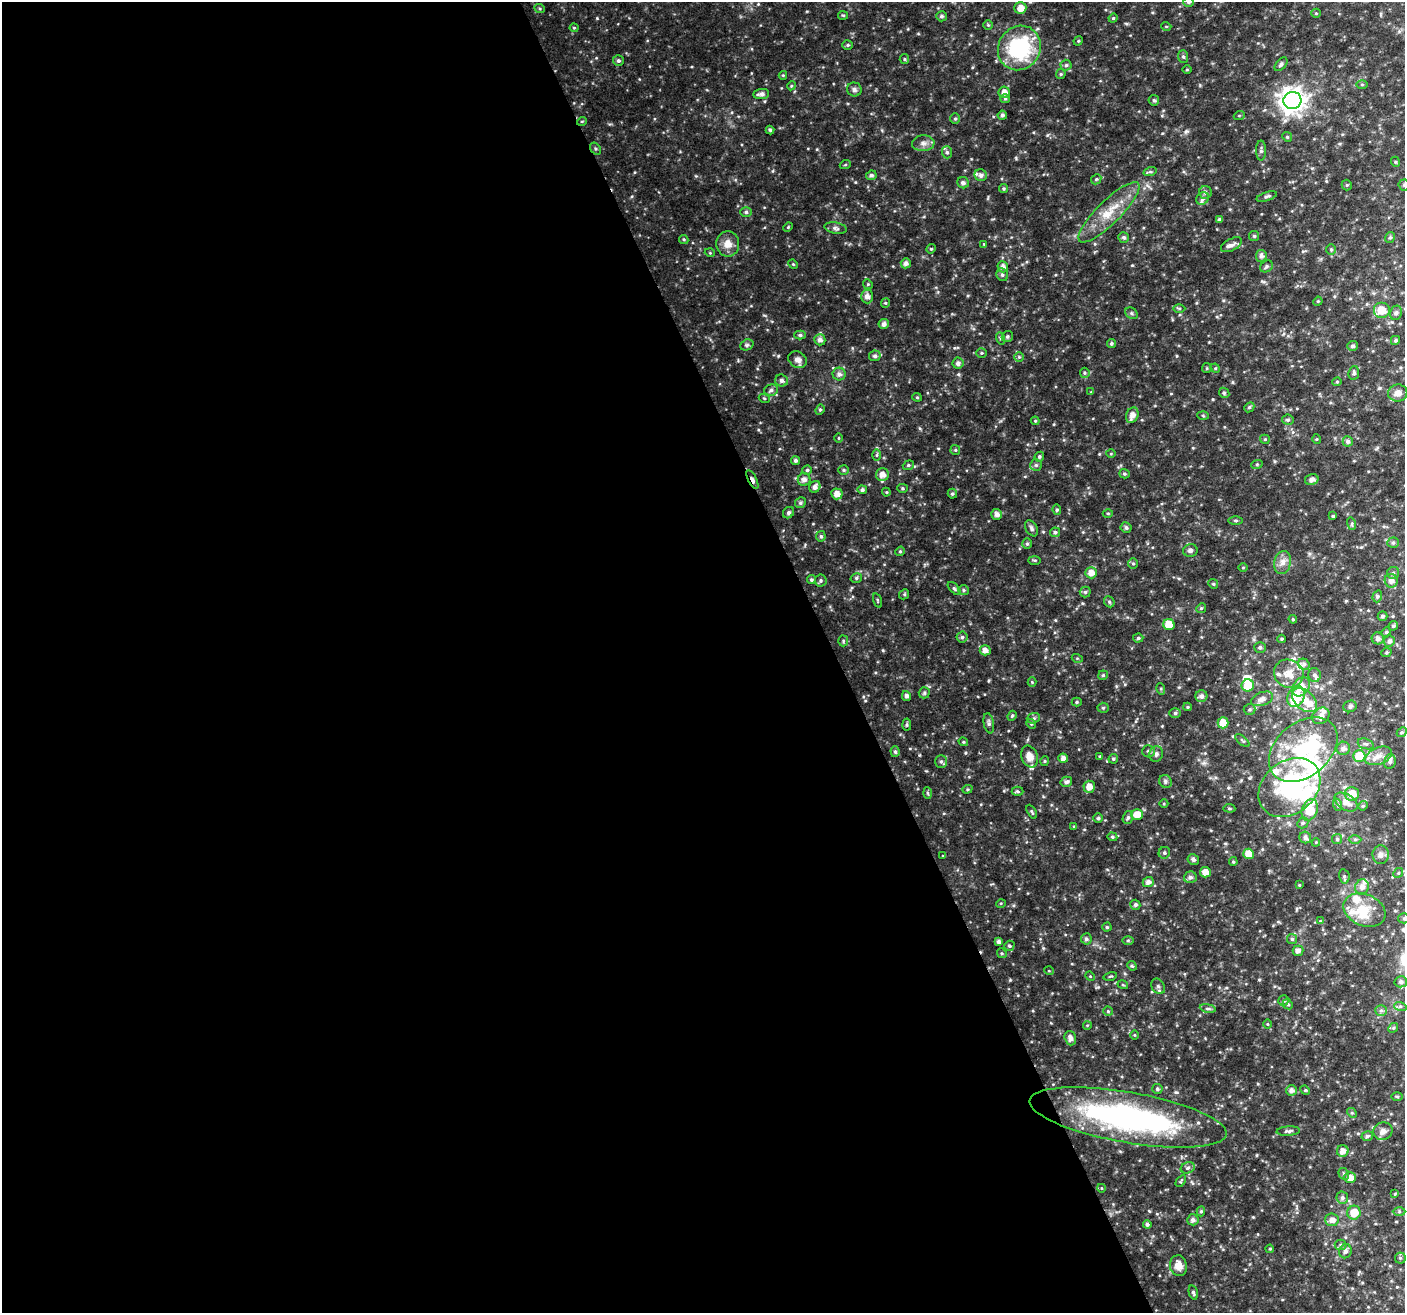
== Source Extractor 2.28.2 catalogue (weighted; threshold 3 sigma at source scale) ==
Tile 9 of 4 x 4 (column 1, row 3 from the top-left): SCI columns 3-1405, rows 1453-2763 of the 5614 x 5469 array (HDU 1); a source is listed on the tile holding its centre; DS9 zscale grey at full resolution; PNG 1407 x 1315 px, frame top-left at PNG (2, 2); each listed source drawn as its Kron ellipse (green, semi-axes under 4 px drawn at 4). Shown black and unused: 59% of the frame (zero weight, under 2 of 3 exposures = <1% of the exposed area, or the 3 px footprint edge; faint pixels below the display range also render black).
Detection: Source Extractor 2.28.2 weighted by HDU 2 'WHT'; one run over the whole footprint, this tile lists its part. Background 0.05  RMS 0.0093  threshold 0.0418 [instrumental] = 3 sigma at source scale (4.5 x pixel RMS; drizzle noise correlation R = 1.50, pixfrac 1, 0.0396/0.0396 arcsec/px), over >= 5 px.
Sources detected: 354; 5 inside a brighter object's white glare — neither listed nor drawn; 17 inside a brighter listed object's ellipse — not listed separately; the other 332 listed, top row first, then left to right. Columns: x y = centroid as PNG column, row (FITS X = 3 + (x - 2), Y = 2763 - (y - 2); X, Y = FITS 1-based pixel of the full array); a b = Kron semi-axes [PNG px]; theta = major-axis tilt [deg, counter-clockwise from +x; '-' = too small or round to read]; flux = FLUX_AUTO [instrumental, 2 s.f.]
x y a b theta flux
1189 2 5 5 - 1.7
1020 8 6 6 - 7.9
540 9 5 3 - 1
1316 13 5 4 - 1
843 15 5 4 - 1.1
942 16 5 5 - 2
1113 18 4 4 - 1
988 25 5 5 - 1.1
1166 26 5 3 - 0.75
574 28 4 4 - 0.99
1078 41 5 4 - 0.91
848 45 5 5 - 1.4
1019 48 23 21 56 82
1183 57 6 5 - 1.9
904 59 5 4 - 1.1
618 60 5 5 - 2.1
1281 64 8 5 49 2.1
1066 65 5 5 - 1.6
1187 70 5 3 - 0.77
1061 74 5 4 - 1.2
783 75 4 4 - 0.86
1362 84 6 4 0 1.1
791 86 4 3 - 0.95
854 89 7 7 - 2.7
1004 92 5 5 - 5.8
761 94 8 5 7 3.7
1005 99 5 4 - 1.3
1154 100 5 5 - 1.7
1292 100 9 8 - 780
1002 115 4 4 - 2.2
1239 116 5 3 - 0.97
955 119 5 5 - 1.4
582 121 5 3 - 0.79
770 130 4 4 - 1.3
1287 137 5 4 - 1.3
923 143 11 8 4 4.6
595 149 6 5 - 1.4
1261 150 10 5 89 2.3
947 152 6 5 - 1.9
1396 162 5 3 - 0.94
845 165 5 3 - 0.92
1150 172 7 4 18 1.4
871 175 5 4 - 2.2
981 175 6 6 - 3.1
1096 179 5 4 - 1.3
963 183 6 5 - 2.5
1347 185 5 5 - 1.1
1404 185 5 5 - 1.4
1004 188 4 4 - 1.4
1205 192 6 6 - 2.5
1267 196 10 4 19 2.1
1202 198 7 5 46 2.7
746 212 6 5 - 1.9
1109 212 41 11 45 25
1219 219 4 4 - 1.9
788 227 5 4 - 0.98
836 228 11 5 -10 2.7
1254 236 5 5 - 1.4
1123 237 5 5 - 2
1390 237 6 4 55 1.7
684 239 5 4 - 1.1
728 244 13 11 -87 9
984 244 3 3 - 0.67
1231 245 11 6 27 3.7
931 249 5 4 - 1.2
1331 249 5 5 - 1.3
710 253 5 3 - 0.78
1261 256 6 5 - 3.3
906 263 5 5 - 3.3
793 264 5 4 - 1
1266 266 7 5 38 1.6
1003 267 6 5 - 4.4
1002 275 6 5 - 2.1
868 284 5 4 - 1.2
867 296 7 6 - 4.5
1318 301 5 3 - 0.85
885 303 5 4 - 1
1179 308 6 4 -1 1.2
1381 310 8 8 - 14
1131 313 6 5 - 1.6
1396 313 7 6 - 2.3
884 324 5 5 - 3.6
800 335 6 4 -1 1.7
1007 337 6 5 - 1.8
1000 338 6 4 -70 1.2
820 340 5 5 - 4
1395 340 4 4 - 1.6
1111 343 4 4 - 1.6
747 345 7 5 20 1.9
1353 346 5 5 - 2.2
982 353 5 4 - 1.2
875 356 6 5 - 2.4
1019 357 5 5 - 1.3
798 360 10 8 -33 5.4
958 363 5 5 - 3
1207 368 5 4 - 1.1
1215 368 5 4 - 0.92
1085 373 5 4 - 1.2
1354 373 7 5 83 2.3
839 374 6 6 - 3.5
782 380 6 6 - 3.1
1337 382 4 4 - 0.95
771 390 7 5 16 2.6
1091 392 4 4 - 0.73
1224 393 6 4 -46 1.2
1398 393 9 8 - 6.5
917 397 4 4 - 1.1
764 398 5 3 - 0.98
1249 407 5 4 - 1.4
820 410 5 4 - 1.4
1132 415 8 6 68 6.2
1203 416 6 4 -3 1
1288 420 5 5 - 1.7
1035 421 4 4 - 0.98
838 438 5 3 - 0.76
1265 439 5 4 - 1.1
1316 439 5 3 - 0.82
1348 441 5 5 - 3.1
955 450 5 4 - 1.3
1111 454 5 3 - 0.78
877 455 6 4 89 1.2
1039 457 5 4 - 1.8
796 460 4 4 - 2.3
1257 464 6 3 18 1.1
908 465 6 4 21 1.3
1036 465 6 6 - 1.9
807 470 4 4 - 1.3
844 470 5 4 - 1.3
1124 474 5 4 - 1.4
882 475 6 6 - 6.4
804 479 6 6 - 4.2
1312 479 7 5 15 3.1
752 480 10 4 -63 5.7
815 487 6 5 - 3.5
902 488 5 4 - 1.2
862 490 4 4 - 2.2
886 492 4 4 - 0.85
837 494 6 5 - 6.3
952 494 5 4 - 1.4
800 503 6 5 - 1.8
1057 510 5 4 - 1.4
788 513 6 5 - 2.3
1108 513 5 3 - 0.83
997 514 5 5 - 4.1
1333 516 4 4 - 1
1236 520 7 3 -1 1.2
1352 524 6 4 -73 1.3
1031 528 9 5 -60 2.7
1126 528 5 5 - 2.3
1055 532 5 4 - 1.9
821 536 5 4 - 1.7
1393 543 6 5 - 1.5
1027 544 5 4 - 1.5
1190 550 7 6 - 2.2
900 551 5 4 - 1.3
1035 560 6 3 0 1
1283 562 11 8 77 5.8
1133 563 5 5 - 1.4
1243 568 5 3 - 0.7
1091 573 6 6 - 7.3
1393 573 6 6 - 1.9
856 578 6 4 16 1.5
811 580 4 4 - 1.5
821 580 6 6 - 1.8
1391 581 7 6 - 4.6
1213 584 5 4 - 1.1
954 588 8 4 -47 1.6
963 590 5 5 - 1.5
1085 592 5 5 - 1.7
904 594 5 4 - 1.2
1377 596 6 4 71 1.4
877 600 7 3 -71 1.1
1109 602 6 5 - 1.3
1201 608 5 4 - 1.1
1382 616 5 4 - 1.9
1293 619 4 3 - 0.99
1169 625 5 5 - 15
1393 626 5 4 - 1.7
1386 632 5 4 - 1.1
962 637 5 5 - 1.5
1138 638 5 4 - 1.5
1378 638 6 6 - 3.2
1281 639 4 4 - 0.98
843 641 5 5 - 1.2
1389 641 6 5 - 2.9
1260 647 6 5 - 1.8
985 650 5 5 - 4.8
1386 653 5 4 - 1.2
1077 658 5 3 - 0.91
1304 664 6 5 - 2.1
1289 674 15 13 -27 13
1103 675 5 4 - 1.2
1314 675 7 6 - 2.5
1032 682 4 4 - 0.92
1248 685 6 6 - 20
1301 687 10 8 52 12
1161 689 6 3 -72 1.1
924 693 5 5 - 1.4
906 696 5 4 - 2.5
1201 696 6 6 - 3.3
1296 697 11 8 66 19
1262 699 11 6 20 5.1
1304 700 14 9 -42 11
1077 702 5 4 - 1.3
1350 706 7 5 21 2.5
1187 707 4 4 - 1
1103 708 5 5 - 1.2
1250 709 6 5 - 1.6
1175 713 6 5 - 1.8
1012 716 5 4 - 1.1
1321 716 9 7 41 5.5
1033 718 7 5 20 1.7
989 723 10 5 -79 2.2
1223 723 5 5 - 14
1031 724 5 4 - 1.1
907 725 6 4 -86 1.2
1402 732 5 4 - 1.5
1242 741 8 3 -40 1.2
963 742 5 4 - 1
1366 744 8 5 -18 2.2
1343 748 7 6 - 3.8
1303 749 39 27 40 67
1148 751 6 6 - 2.3
895 752 5 4 - 1.6
1156 754 8 6 78 2.9
1030 756 11 8 -69 8.6
1100 756 4 3 - 1.1
1359 756 6 6 - 29
1378 756 14 8 22 7.1
1063 758 5 4 - 4.1
1113 759 5 4 - 1.4
941 761 6 5 - 1.9
1045 761 5 4 - 1.1
1390 761 7 5 76 2.8
1165 781 7 6 - 2.1
1066 782 6 5 - 2.5
1089 787 6 5 - 7.6
1289 787 34 26 40 110
967 789 5 4 - 1.1
1017 791 6 4 -2 1.5
927 793 6 4 -87 1.1
1352 794 7 7 - 14
1346 802 13 7 -32 8.1
1164 804 4 3 - 0.77
1338 805 6 4 -72 1.4
1363 806 5 4 - 1.2
1229 808 6 4 -6 1.1
1310 810 11 7 70 29
1032 812 7 3 -60 1
1137 815 6 5 - 11
1128 817 7 5 73 2
1098 818 5 5 - 1.5
1303 823 6 5 - 1.5
1074 826 3 3 - 0.96
1112 837 5 4 - 1.3
1305 837 6 6 - 3.1
1337 839 5 5 - 1.5
1355 839 6 4 1 1.4
1316 842 4 3 - 0.79
1164 853 6 5 - 1.8
1249 854 5 5 - 13
1381 855 9 8 - 4.1
943 856 3 3 - 0.67
1193 860 6 5 - 2.3
1233 862 4 4 - 1.1
1205 872 5 5 - 7.1
1398 873 5 4 - 1.2
1344 876 7 5 -79 1.5
1190 877 6 5 - 3
1148 882 5 5 - 3.9
1299 885 4 3 - 0.67
1362 887 7 7 - 4.2
1001 903 5 3 - 0.87
1135 905 5 5 - 2.4
1364 910 22 15 -23 19
1404 918 5 5 - 1.5
1320 921 4 3 - 0.74
1107 927 4 4 - 1.3
1086 939 6 5 - 2.3
1292 939 5 5 - 1.4
1128 940 6 4 0 1.2
999 942 4 4 - 3
1009 946 5 5 - 1.7
1298 951 5 5 - 3.3
1002 953 5 4 - 1.2
1132 966 5 4 - 1
1049 971 5 3 - 0.77
1090 976 5 4 - 0.88
1110 976 7 2 13 0.89
1401 982 6 5 - 2.5
1123 985 5 3 - 0.78
1158 986 8 6 -60 2.5
1284 1000 5 5 - 1.9
1288 1004 5 4 - 1.5
1400 1006 6 4 -17 1.5
1208 1008 8 4 -8 1.7
1381 1010 6 5 - 2
1108 1011 5 5 - 1
1267 1024 5 3 - 0.79
1087 1025 4 3 - 0.68
1393 1028 5 4 - 1.2
1134 1035 5 3 - 0.79
1070 1038 7 5 -73 4.5
1157 1089 5 5 - 1.7
1291 1090 5 5 - 3.8
1305 1090 5 4 - 0.97
1397 1096 6 4 -1 1.1
1352 1113 5 4 - 1.2
1128 1117 100 25 -10 240
1288 1131 11 4 4 2.4
1383 1131 9 8 - 4.4
1367 1136 6 4 15 1.7
1343 1151 6 6 - 5.7
1188 1168 7 5 22 2.1
1344 1174 6 5 - 1.7
1350 1178 6 5 - 6.9
1181 1181 6 3 55 1
1101 1188 4 3 - 0.66
1395 1194 4 3 - 0.83
1342 1198 6 6 - 2.4
1201 1211 5 4 - 1.4
1399 1212 6 4 0 1.4
1354 1213 7 6 - 14
1193 1220 6 5 - 3.1
1332 1220 7 6 - 5.3
1147 1224 4 4 - 2.2
1341 1245 6 5 - 1.6
1270 1249 4 4 - 1.1
1345 1251 7 6 - 3
1400 1258 5 5 - 1.5
1178 1266 10 8 -76 7.3
1193 1293 7 4 -76 1.6
Overlapping masked pixels (flux is a lower limit): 2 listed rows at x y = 752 480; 1128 1117
Isophote crosses this tile's border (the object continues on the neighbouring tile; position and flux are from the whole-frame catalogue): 4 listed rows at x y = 1189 2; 1020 8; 1404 185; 1404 918
Unlisted compact peaks at least as high as the median listed source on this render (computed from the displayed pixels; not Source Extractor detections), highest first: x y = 1186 131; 1010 980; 1016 158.